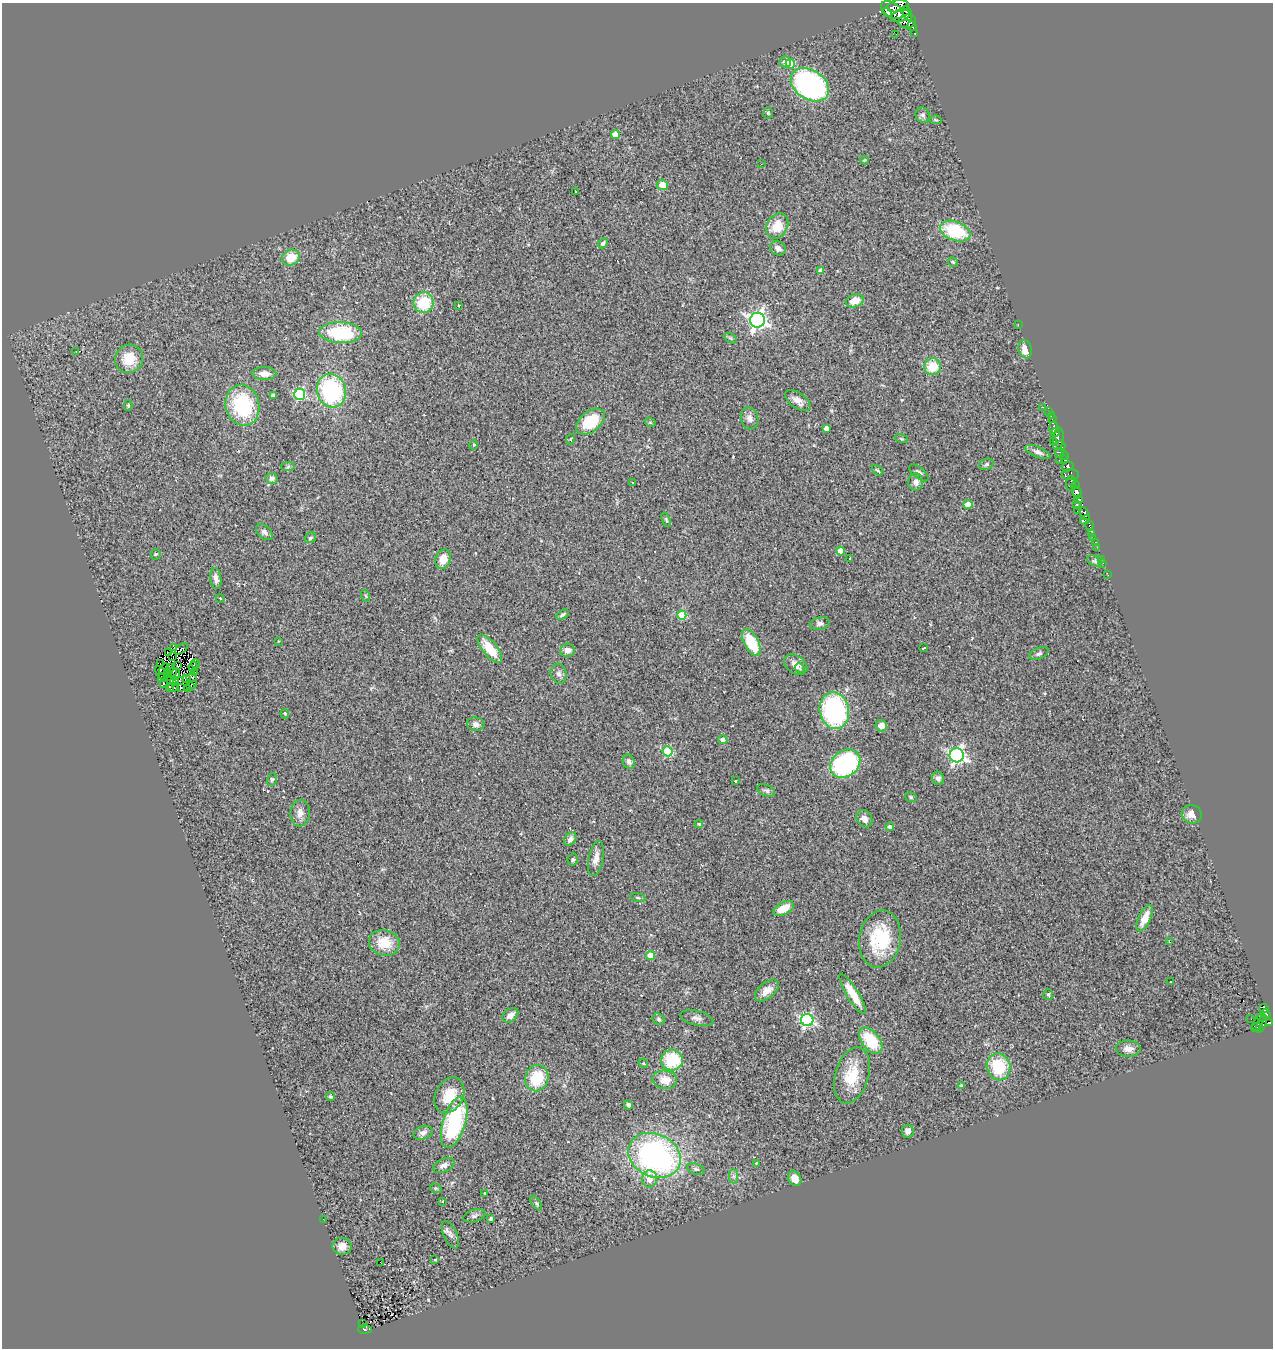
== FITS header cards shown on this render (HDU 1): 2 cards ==
NAXIS1  =                 1271
NAXIS2  =                 1346

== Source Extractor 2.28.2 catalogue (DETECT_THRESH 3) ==
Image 1271 x 1346 px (HDU 1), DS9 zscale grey, 1 PNG px = 1 image px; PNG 1275 x 1350 px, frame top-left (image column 1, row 1346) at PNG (2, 3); each listed source drawn as its Kron ellipse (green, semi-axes under 4 px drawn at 4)
Background 0.641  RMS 0.14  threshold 0.41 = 3 sigma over >= 5 px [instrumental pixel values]
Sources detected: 228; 4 with non-positive FLUX_AUTO (blend fragments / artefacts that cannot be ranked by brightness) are neither listed nor drawn; the other 224 listed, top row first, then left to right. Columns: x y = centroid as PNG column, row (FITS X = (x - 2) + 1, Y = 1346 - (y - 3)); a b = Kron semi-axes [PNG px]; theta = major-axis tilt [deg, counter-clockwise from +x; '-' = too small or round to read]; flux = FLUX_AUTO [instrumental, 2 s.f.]
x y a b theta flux
898 6 11 6 9 390
892 10 12 7 -33 1300
887 12 5 3 - 280
907 14 7 3 -74 240
900 16 10 6 18 620
907 21 9 7 7 710
912 26 5 3 - 5.8
915 33 3 3 - 81
896 34 2 2 - 7.8
785 62 5 5 - 40
790 64 5 4 - 220
810 85 21 14 -33 1800
768 113 6 4 -84 13
923 115 8 7 - 28
936 120 6 4 -11 11
615 134 4 4 - 140
864 160 4 4 - 8.7
761 164 3 2 - 9.2
662 185 5 5 - 120
576 192 3 2 - 4.8
777 226 13 10 60 190
955 231 16 9 -20 490
603 243 6 4 42 19
778 248 8 6 -30 39
291 257 9 7 23 170
953 262 5 4 - 12
821 271 4 4 - 58
855 301 9 6 19 100
424 303 10 10 - 350
459 305 3 2 - 9.1
757 320 7 7 - 3500
1018 324 2 2 - 77
341 333 21 10 -2 610
730 338 7 4 -33 16
1025 349 9 6 -77 90
76 352 3 2 - 38
129 359 14 13 - 200
933 367 8 8 - 200
264 374 12 6 -3 60
331 391 17 14 -75 980
300 394 5 5 - 840
273 396 4 3 - 32
798 400 15 8 -34 75
128 405 5 4 - 12
243 405 20 17 -79 680
1043 407 2 2 - 46
1049 412 3 2 - 16
1051 416 3 2 - 8.6
750 418 11 8 -75 43
1052 419 2 2 - 2.1
590 422 16 10 38 330
650 422 5 3 - 8.3
1054 427 6 3 -87 320
826 429 4 4 - 70
1055 432 4 4 - 470
571 439 5 3 - 7.5
901 439 7 3 -19 10
1058 439 11 5 82 280
1054 441 2 2 - 20
473 445 4 3 - 7.6
1061 446 5 3 - 210
1038 452 13 5 -23 40
1059 453 5 3 - 33
1064 456 4 3 - 45
1059 460 3 2 - 42
1065 460 4 3 - 110
986 464 7 5 22 19
288 466 7 4 3 15
1068 466 6 5 - 320
878 470 6 3 -43 12
919 473 11 5 -39 28
1071 475 8 5 -2 330
272 478 6 5 - 31
916 482 8 7 - 52
633 483 3 2 - 7.3
1071 483 8 5 87 160
1075 485 4 3 - 1.8
1077 492 7 4 -73 300
1078 500 4 3 - 82
968 504 4 4 - 140
1076 504 3 2 - 80
1077 511 3 3 - 22
1085 514 7 4 -60 480
666 520 7 4 -68 14
1085 520 5 2 - 24
1089 525 4 4 - 140
264 532 10 6 -42 33
1092 534 2 2 - 22
310 538 6 5 - 16
1092 538 3 2 - 13
1095 542 3 2 - 22
1097 547 3 2 - 10
841 551 4 4 - 110
156 554 5 5 - 16
850 558 3 2 - 34
443 559 10 7 68 100
1102 559 3 2 - 11
1095 561 8 5 -26 18
1103 563 2 2 - 6.8
1108 575 3 2 - 13
216 578 11 5 -82 48
366 596 6 4 -70 12
220 598 4 3 - 6.7
562 615 7 4 29 18
682 615 5 4 - 300
820 623 10 6 12 32
279 641 4 2 - 5.8
751 642 14 7 -62 340
174 647 3 2 - 7.6
490 648 17 7 -51 220
924 648 3 2 - 11
181 649 7 2 37 14
567 650 7 6 - 53
168 652 4 2 - 0.94
1039 654 10 5 21 23
173 657 3 2 - 7.7
161 664 3 2 - 6.6
196 664 4 2 - 16
796 665 13 9 -35 77
178 666 3 2 - 8.4
170 667 4 2 - 7.9
193 667 5 2 - 4.9
800 668 5 4 - 22
164 669 6 3 55 3.8
168 672 3 3 - 12
172 672 5 2 - 9.3
194 672 3 2 - 6
161 673 8 3 -54 31
176 674 5 3 - 11
559 674 10 8 -76 34
168 676 3 2 - 6.6
191 677 5 3 - 18
162 678 4 2 - 7.6
186 679 3 2 - 12
170 681 3 2 - 4.3
180 681 4 3 - 3.7
174 682 4 2 - 16
163 683 2 2 - 7.5
192 684 3 2 - 3.7
191 686 2 2 - 6.6
169 687 4 2 - 17
173 687 5 2 - 10
180 687 3 2 - 4.6
188 689 3 2 - 9.1
834 711 18 14 -77 1300
285 714 5 4 - 10
476 724 9 6 -10 42
881 726 6 5 - 56
723 740 4 4 - 51
668 751 5 5 - 540
957 755 7 7 - 2600
629 762 7 5 -63 34
845 764 16 13 37 1100
938 778 7 6 - 33
272 779 6 5 - 13
735 781 3 3 - 12
766 790 9 5 -24 26
911 797 6 4 -22 12
300 813 13 9 83 71
1192 814 10 9 - 76
864 819 9 7 -55 54
699 824 4 3 - 12
890 827 4 4 - 27
570 839 7 5 52 41
596 858 18 7 79 72
573 860 6 5 - 16
638 897 7 4 -9 12
784 908 11 6 28 140
1145 918 14 6 64 130
880 939 29 20 80 520
1169 942 4 2 - 11
384 943 16 12 -12 220
650 955 4 4 - 150
1171 982 2 2 - 8.2
767 990 14 8 39 78
853 994 23 6 -58 210
1048 994 5 5 - 13
1264 1008 5 4 - 110
1266 1014 5 4 - 47
510 1015 9 6 39 63
1261 1017 3 2 - 57
697 1018 17 7 -13 44
658 1019 6 5 - 18
1251 1019 2 2 - 6.6
807 1020 6 6 - 1700
1258 1022 10 4 63 270
1269 1023 3 3 - 56
1261 1024 9 4 67 310
1256 1027 5 3 - 31
871 1041 15 9 -52 370
1128 1049 12 8 -1 59
672 1060 10 10 - 440
643 1063 5 3 - 9.2
999 1067 14 12 -75 400
852 1075 29 16 74 310
537 1078 13 11 72 340
665 1080 12 9 -10 120
961 1085 4 3 - 7.6
449 1095 19 13 62 210
330 1096 4 4 - 13
628 1105 5 4 - 19
454 1122 26 11 74 950
908 1131 6 6 - 46
423 1133 10 6 17 39
654 1155 27 21 -26 2400
756 1163 3 2 - 6.7
444 1165 11 6 25 44
696 1169 9 5 -15 22
733 1176 7 4 -90 21
795 1178 8 6 -62 80
650 1179 8 7 - 79
436 1188 6 4 -19 12
485 1193 3 3 - 16
443 1201 3 2 - 5.5
536 1203 8 4 -55 15
474 1216 11 6 17 27
323 1219 3 2 - 14
491 1219 4 3 - 16
450 1235 15 6 -66 42
342 1246 9 8 - 71
435 1259 3 2 - 7
380 1262 2 2 - 11
362 1324 2 2 - 4.8
365 1329 7 3 -3 71
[4 non-positive-flux detections neither listed nor drawn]